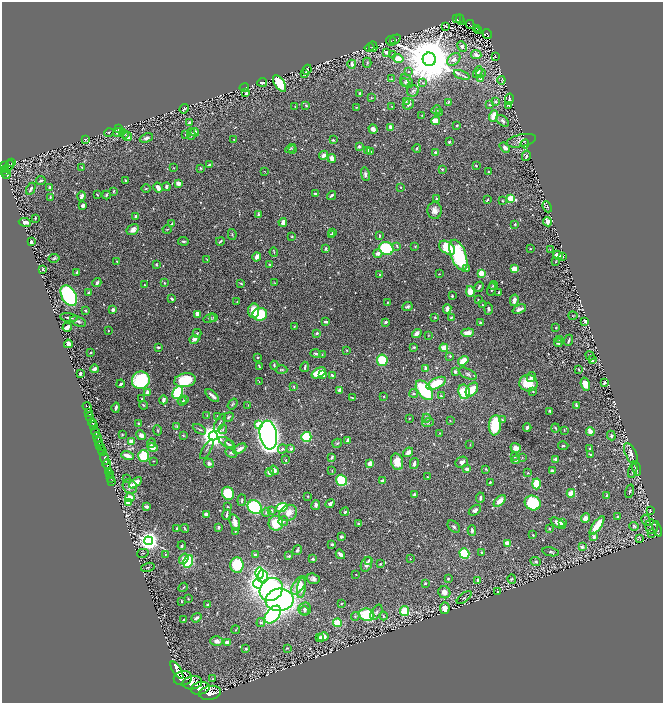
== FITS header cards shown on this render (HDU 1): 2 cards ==
NAXIS1  =                 1321
NAXIS2  =                 1402

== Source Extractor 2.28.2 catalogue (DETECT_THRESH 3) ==
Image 1321 x 1402 px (HDU 1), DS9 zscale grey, zoomed out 1/2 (1 PNG px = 2 x 2 image px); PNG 665 x 705 px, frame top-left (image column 1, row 1402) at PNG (2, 2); each listed source drawn as its Kron ellipse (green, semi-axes under 4 px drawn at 4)
Background 1.16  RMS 0.015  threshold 0.045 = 3 sigma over >= 5 px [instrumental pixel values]
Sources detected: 775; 30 cannot appear on this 1/2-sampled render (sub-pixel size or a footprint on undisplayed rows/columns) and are neither listed nor drawn; of the other 745, the 500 brightest by FLUX_AUTO listed and drawn (245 fainter detections omitted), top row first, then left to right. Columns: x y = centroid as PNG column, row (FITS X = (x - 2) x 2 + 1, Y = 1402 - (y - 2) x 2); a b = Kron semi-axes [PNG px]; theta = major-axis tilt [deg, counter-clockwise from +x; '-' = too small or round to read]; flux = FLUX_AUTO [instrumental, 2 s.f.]
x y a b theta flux
459 18 3 2 - 140
457 19 2 1 - 15
460 20 5 2 - 200
470 24 4 2 - 190
446 26 4 2 - 3.7
477 28 3 2 - 130
478 31 4 2 - 150
487 34 5 2 - 130
395 39 6 4 36 3.4
391 41 5 4 - 3
369 47 5 3 - 3.3
373 47 5 2 - 2.3
462 47 5 4 - 8
386 52 4 3 - 12
476 54 5 4 - 15
393 55 3 3 - 2.6
495 57 3 2 - 2
398 58 5 4 - 34
429 59 7 6 - 24000
454 59 7 5 43 14
367 63 5 2 - 2.8
352 64 4 3 - 8.5
307 70 5 2 - 5.9
408 72 3 3 - 2.5
478 72 6 4 62 9
481 73 4 3 - 2.8
305 74 3 2 - 4.6
462 75 8 2 -22 5.6
481 78 4 3 - 8.2
392 79 3 3 - 2.2
501 80 4 3 - 2.7
407 81 7 5 -52 9.4
262 82 5 3 - 7.1
405 82 4 3 - 3.5
280 83 9 5 -56 110
423 83 3 2 - 2
244 88 5 1 - 1.8
413 91 6 5 - 6.5
246 93 3 2 - 5.5
360 93 3 3 - 7.1
371 98 3 3 - 2.4
509 99 6 4 80 5.4
406 101 4 3 - 2.4
496 102 3 3 - 5.2
448 103 4 2 - 3.4
408 104 6 5 - 6.8
306 105 3 3 - 3.1
490 105 3 2 - 3.6
392 106 3 3 - 1.9
509 106 4 2 - 2.2
295 107 2 2 - 3.6
356 107 3 3 - 2.2
184 109 5 3 - 8
436 110 5 3 - 7.9
439 112 3 2 - 2.6
422 115 3 2 - 2
493 116 6 3 72 41
435 121 4 3 - 28
502 121 7 4 -39 9.3
189 123 4 3 - 6.9
457 125 3 2 - 2.8
391 127 4 3 - 17
118 129 4 3 - 2.2
373 129 5 3 - 17
109 132 5 4 - 3
118 132 5 3 - 21
195 132 4 4 - 20
124 134 5 3 - 4.7
191 134 6 3 -89 4.3
186 135 2 2 - 4.5
127 137 4 3 - 11
146 138 7 4 22 8.7
85 139 4 3 - 3.1
234 139 2 1 - 1.9
333 140 3 2 - 2.7
521 141 15 6 12 16
449 142 2 2 - 7
525 144 4 3 - 3.1
359 146 3 3 - 6.9
505 147 6 3 -40 11
290 148 5 3 - 3
417 148 4 3 - 3.5
293 150 3 2 - 4.3
368 150 3 3 - 6.5
370 152 4 3 - 2.7
436 153 2 2 - 23
324 155 5 4 - 13
526 156 5 3 - 6.7
332 158 4 3 - 16
12 163 3 1 - 60
9 165 5 3 - 350
210 165 3 2 - 11
4 166 4 3 - 1100
476 166 3 2 - 2.6
82 167 2 2 - 2.9
174 168 3 2 - 2.1
201 168 4 3 - 2.4
6 169 3 1 - 200
442 169 2 2 - 3.7
5 171 2 2 - 83
264 171 4 2 - 1.8
488 172 3 2 - 3.4
6 174 4 2 - 280
365 174 7 3 -77 8.9
126 180 3 2 - 4.1
41 181 5 3 - 5.7
178 183 4 3 - 17
166 187 4 3 - 6.8
400 187 3 2 - 2.2
49 188 4 3 - 6.3
158 188 5 3 - 14
31 189 6 3 61 8.5
146 189 5 2 - 2.6
114 191 4 3 - 3.4
315 194 3 2 - 5.1
97 195 2 2 - 2.9
106 195 4 2 - 4.2
81 196 5 3 - 9.5
331 196 5 2 - 8.1
50 197 4 2 - 3.2
510 198 3 3 - 150
436 199 3 2 - 3.2
487 200 3 1 - 2.9
503 201 3 2 - 1.9
83 206 3 3 - 14
547 207 6 3 -67 3.9
435 210 8 7 - 18
258 214 3 2 - 5.8
136 216 3 3 - 7.5
35 218 3 2 - 2.8
25 222 6 3 -10 20
283 222 4 3 - 17
547 222 5 3 - 12
172 223 4 2 - 2.8
515 224 2 2 - 4
167 229 4 2 - 1.9
133 230 6 5 - 16
332 233 3 2 - 4.9
331 234 3 2 - 3.7
232 235 5 2 - 3
379 236 4 2 - 3.8
292 237 2 2 - 2.8
183 241 5 2 - 5.9
220 241 4 2 - 5.3
31 242 3 3 - 13
397 246 4 2 - 3.9
415 247 3 3 - 2.3
447 248 9 5 -38 86
326 249 4 3 - 6.1
386 249 7 6 - 190
530 249 2 2 - 2.2
550 249 2 1 - 2.1
274 252 5 2 - 2.3
378 253 4 4 - 10
458 255 16 7 -69 270
558 255 5 3 - 19
257 257 4 3 - 18
562 257 3 2 - 1.8
54 258 5 4 - 5
207 259 4 1 - 2.4
117 261 3 2 - 1.9
556 262 3 2 - 2.5
156 264 4 3 - 3.6
269 264 4 3 - 3.1
466 268 2 2 - 5.3
43 269 3 2 - 2.8
514 269 3 3 - 56
77 272 4 2 - 8.8
481 273 3 3 - 120
439 274 2 2 - 1.9
380 275 3 3 - 6.6
97 283 4 3 - 7.1
164 283 4 2 - 3.1
241 283 3 2 - 2.9
275 283 4 2 - 1.8
145 285 3 2 - 2.6
493 285 4 4 - 4.8
479 287 5 2 - 5.6
492 289 7 3 75 3.9
89 292 3 3 - 3.9
470 292 5 3 - 47
499 292 3 2 - 3.7
69 296 11 7 -60 530
452 296 2 2 - 13
172 299 4 2 - 4.4
478 300 4 2 - 2.4
514 300 6 3 78 14
237 302 3 2 - 1.9
387 302 2 2 - 5.4
483 305 3 2 - 1.8
407 307 5 3 - 6.2
447 309 5 3 - 18
488 309 6 3 88 7.3
519 309 7 3 23 9.8
113 310 2 2 - 29
85 311 2 2 - 7.8
254 311 7 5 85 50
197 314 4 3 - 25
260 314 7 6 - 130
573 316 4 2 - 1.9
214 317 4 3 - 4.7
435 317 3 3 - 2
451 317 3 2 - 4.6
69 318 9 3 -8 9.1
210 318 6 3 20 4.1
78 321 8 4 -21 8.8
585 321 3 3 - 4.5
326 322 4 2 - 7.7
386 322 3 2 - 9
480 323 4 3 - 4.8
294 326 2 2 - 2.3
67 327 5 3 - 26
556 328 3 2 - 3.5
108 331 2 2 - 2.1
197 333 4 3 - 3.2
317 333 2 2 - 14
417 333 5 3 - 16
468 333 6 4 5 24
428 335 3 2 - 1.9
194 339 5 4 - 12
559 339 4 3 - 2.4
569 340 5 2 - 4.7
558 343 4 3 - 7.3
68 344 4 4 - 17
158 347 2 2 - 5.5
414 347 4 3 - 4.2
444 348 4 3 - 30
347 350 2 2 - 3.9
90 353 2 2 - 1.9
316 353 5 3 - 5.1
322 355 3 2 - 2.2
450 356 2 2 - 7.9
590 356 5 3 - 3.3
258 357 2 2 - 7.4
382 360 6 5 - 140
592 360 4 3 - 5.9
463 361 5 3 - 52
274 365 4 2 - 4
259 366 3 2 - 3
305 367 5 2 - 4.9
426 368 3 3 - 8.9
95 369 4 2 - 6.4
579 369 3 2 - 1.8
281 370 6 4 -1 4.3
455 372 3 3 - 6.6
80 373 3 2 - 8.6
319 373 7 4 29 77
323 374 4 4 - 40
468 374 10 5 -27 7.4
333 376 4 3 - 9.2
531 377 5 3 - 6.8
141 380 9 8 - 230
185 380 11 7 11 94
259 382 2 1 - 2.2
436 383 10 5 25 66
528 383 9 8 - 62
604 383 4 2 - 5.2
121 384 4 2 - 6.9
585 384 7 4 -74 32
294 387 4 2 - 3.1
340 390 3 3 - 16
424 390 11 6 -53 260
472 390 8 5 52 44
464 392 7 5 -79 95
533 392 3 2 - 3.2
147 393 3 3 - 24
178 393 7 5 64 160
414 393 4 3 - 4.9
212 396 8 2 -41 14
384 396 2 2 - 2.4
441 396 4 3 - 2.9
352 397 3 2 - 2.9
142 399 3 2 - 3.4
163 400 4 3 - 9
184 400 3 3 - 5.7
182 401 4 3 - 6.9
233 404 6 4 54 4.7
143 405 4 2 - 3.2
248 405 3 2 - 1.8
576 406 4 2 - 8.1
87 407 5 4 - 140
116 408 5 2 - 11
550 411 3 2 - 4
88 412 2 1 - 100
207 415 3 3 - 1.9
90 416 3 1 - 300
217 416 2 2 - 3.1
228 417 5 3 - 4.7
409 418 2 2 - 2.1
426 418 5 4 - 5.3
502 420 4 3 - 4.2
450 421 2 2 - 2
92 422 4 2 - 1800
428 422 6 3 18 4.2
220 423 10 2 62 4.6
139 424 2 2 - 22
258 424 3 3 - 74
495 425 10 6 84 140
93 426 3 1 - 400
177 426 4 2 - 3.7
527 427 4 2 - 5.5
555 428 4 2 - 4.6
199 429 7 2 -32 4.1
223 429 5 3 - 4.7
157 430 5 3 - 3.6
564 430 4 2 - 2
96 432 5 2 - 3800
590 432 5 2 - 38
440 433 2 2 - 1.9
122 435 2 2 - 3.2
141 435 5 4 - 13
268 435 14 8 -81 2500
183 436 3 2 - 1.8
213 436 4 4 - 3400
611 436 5 3 - 6
97 437 5 2 - 650
306 437 5 5 - 130
348 440 4 3 - 12
99 441 3 2 - 590
131 442 3 3 - 45
152 443 5 3 - 4.2
226 443 8 3 -30 5.1
337 443 5 3 - 3.6
470 444 3 2 - 1.8
230 445 5 3 - 4.2
100 446 5 2 - 630
563 446 5 2 - 4.2
152 447 5 4 - 35
291 448 3 3 - 7.9
516 448 5 4 - 16
101 449 2 2 - 190
207 449 11 2 59 4.9
240 449 7 3 32 12
282 449 5 4 - 5.8
590 449 2 2 - 7.6
102 451 4 3 - 200
408 452 5 4 - 16
231 453 6 4 -25 4.8
591 454 3 2 - 5.9
631 454 11 5 -64 14
128 456 6 3 -15 22
143 456 6 5 - 72
332 457 4 2 - 5.7
515 457 3 2 - 2.8
104 458 6 2 -70 2100
522 458 3 3 - 1.8
286 460 4 2 - 2.9
516 460 4 2 - 6.6
556 460 3 2 - 22
154 461 2 2 - 1.8
397 462 8 6 -75 41
462 462 6 5 - 11
209 463 5 4 - 11
370 463 3 3 - 30
414 463 5 3 - 7.9
107 464 5 2 - 2300
467 469 3 3 - 15
486 469 4 3 - 2.9
636 469 7 3 -75 8.2
274 470 5 4 - 13
109 471 2 1 - 86
332 471 4 2 - 2.1
552 471 4 3 - 5.3
633 471 7 4 72 5.8
270 472 4 3 - 17
528 473 2 2 - 2.8
109 474 2 1 - 46
110 476 2 1 - 32
427 477 2 2 - 2.5
111 479 2 1 - 25
127 479 3 3 - 1.8
342 480 6 5 - 170
382 480 4 2 - 6.8
112 482 2 1 - 24
490 482 2 2 - 3.5
136 483 7 4 36 48
536 484 5 3 - 120
130 486 7 6 - 15
630 491 7 3 75 4.6
228 493 7 6 - 150
571 493 4 4 - 33
414 495 3 2 - 8.3
308 496 2 2 - 2.3
607 496 3 2 - 7.1
130 497 4 4 - 27
480 498 5 2 - 8.6
242 500 6 3 86 5
500 501 7 4 44 23
128 502 3 3 - 34
330 503 5 3 - 12
533 503 8 7 - 180
316 505 5 4 - 8.5
146 507 4 2 - 7.8
227 507 2 2 - 2.5
255 507 7 6 - 290
282 507 6 4 16 97
475 510 7 4 35 9.2
272 511 4 3 - 4.1
650 511 3 2 - 2
266 512 5 3 - 2.7
345 512 4 3 - 6.7
288 513 9 7 30 26
206 514 3 3 - 14
227 515 5 2 - 6.7
617 517 3 2 - 4.4
585 518 5 4 - 19
646 520 6 4 -61 5.3
283 521 5 4 - 7
235 522 8 5 -74 20
562 522 3 2 - 13
276 523 7 7 - 76
358 523 3 2 - 3.9
558 523 8 4 -34 22
597 526 11 3 55 83
634 526 5 4 - 5.5
218 527 3 2 - 8.1
454 527 7 5 -43 6.9
652 527 7 6 - 9.4
176 528 2 2 - 2.6
185 528 4 2 - 2.5
550 529 3 2 - 3
657 529 8 2 -71 4.7
472 530 5 3 - 5.7
235 531 3 3 - 2.5
651 533 4 4 - 2.5
533 535 2 2 - 4.2
341 537 3 2 - 6.6
594 537 4 3 - 10
640 538 3 3 - 2.3
148 541 4 4 - 2400
332 544 4 3 - 4.3
507 544 3 3 - 58
182 546 4 3 - 5.1
582 547 4 3 - 6.3
297 550 5 3 - 5.2
551 552 8 3 -11 4.9
143 553 6 2 15 2.1
482 553 4 3 - 4.3
165 554 2 2 - 2.3
340 554 5 2 - 16
464 554 5 4 - 150
256 555 4 3 - 7.1
289 556 4 2 - 4.1
184 559 6 4 55 22
313 559 3 2 - 5.9
410 559 2 2 - 2.6
369 560 3 3 - 4.2
188 561 6 4 66 130
536 562 5 4 - 5.5
366 564 7 5 68 12
380 564 3 3 - 3.2
237 565 7 7 - 100
148 567 7 2 16 3.3
260 573 6 4 -88 300
356 575 2 2 - 2
263 577 6 5 - 180
448 578 3 3 - 3.2
313 579 6 5 - 10
512 579 4 3 - 3.4
478 580 3 3 - 7.8
425 583 2 2 - 3.8
258 584 5 4 - 880
299 585 10 5 55 45
183 587 5 2 - 2.2
301 588 10 4 82 17
271 589 12 11 - 560
444 592 6 5 - 17
498 592 3 2 - 4.3
464 597 9 3 39 3.8
188 599 2 2 - 1.9
280 600 14 11 6 860
181 601 3 2 - 3.7
341 604 3 2 - 2.7
207 605 4 3 - 2.9
445 608 6 5 - 21
305 609 6 6 - 9.3
304 611 4 3 - 3.4
405 611 5 4 - 67
376 612 8 5 59 8.7
273 615 10 6 51 530
367 615 8 6 -11 140
383 616 4 3 - 2.4
355 617 4 3 - 3
196 618 5 3 - 10
184 620 3 2 - 8.4
261 622 4 4 - 4.5
337 623 4 4 - 110
235 630 4 2 - 2.6
319 637 4 3 - 6.4
323 637 5 4 - 27
217 641 6 4 1 13
227 642 3 3 - 17
287 648 2 2 - 1.9
246 649 2 2 - 9.2
177 670 10 4 -59 7400
183 678 9 7 11 12000
212 679 4 3 - 2.5
192 683 10 6 9 9900
200 688 9 6 13 11000
210 693 11 7 12 9600
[245 fainter detections neither listed nor drawn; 30 sub-pixel or undisplayed-footprint detections neither listed nor drawn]